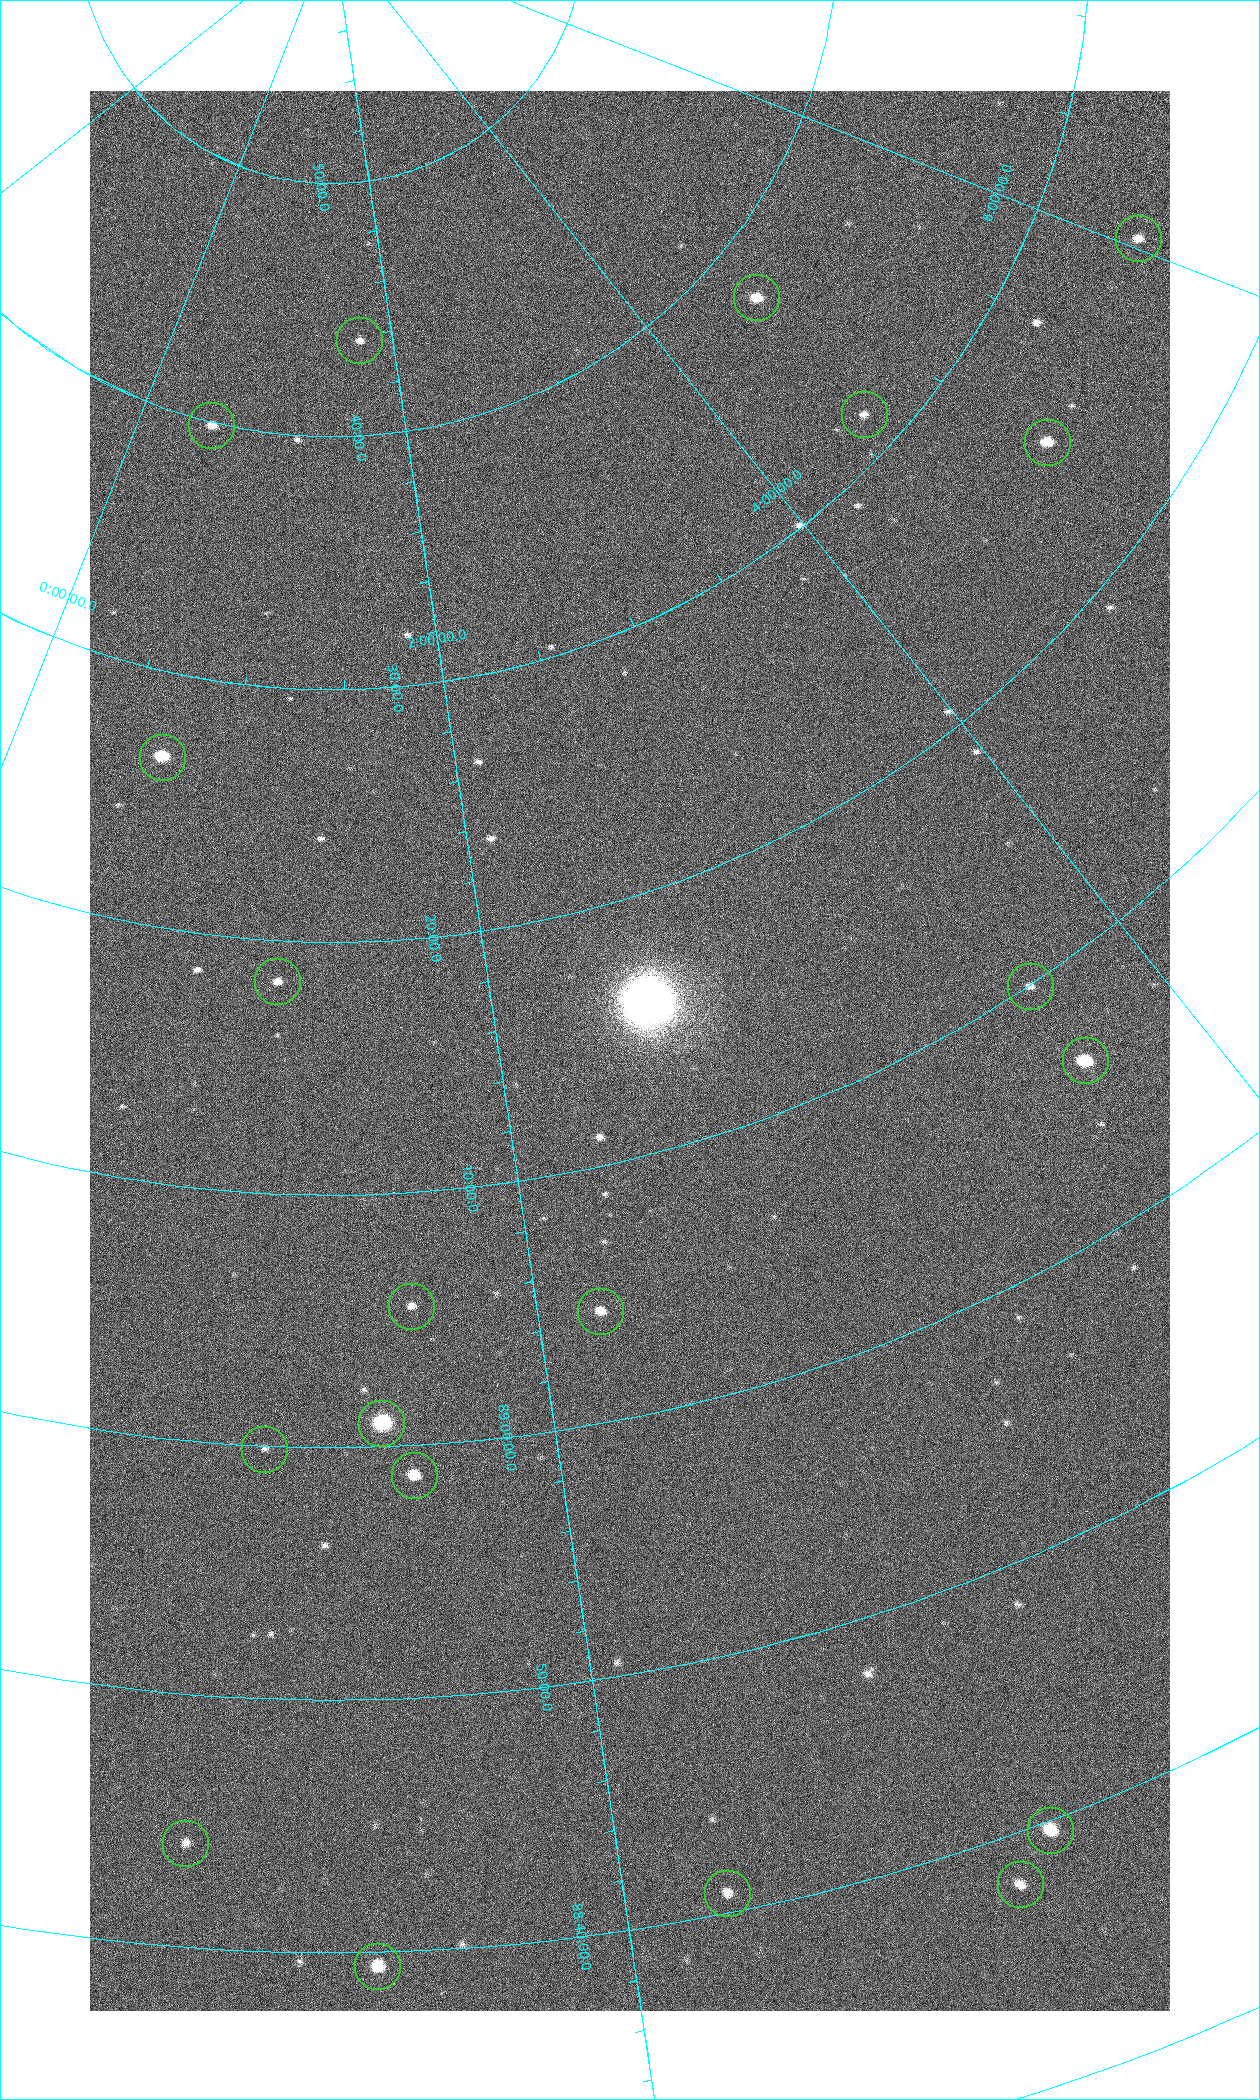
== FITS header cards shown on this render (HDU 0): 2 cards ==
NAXIS1  =                 1080 / length of data axis 1
NAXIS2  =                 1920 / length of data axis 2

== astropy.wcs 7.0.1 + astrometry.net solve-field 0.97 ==
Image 1080 x 1920 px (HDU 0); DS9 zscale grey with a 90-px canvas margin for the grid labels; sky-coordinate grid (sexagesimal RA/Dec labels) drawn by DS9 from the SOLVED WCS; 20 Tycho-2 reference stars matched to detected sources circled (green)
Header WCS: none
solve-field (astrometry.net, Tycho-2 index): SOLVED blind (the file carries no WCS)
Solved WCS: RA---TAN-SIP/DEC--TAN-SIP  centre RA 02:25:44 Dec +89:14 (36.43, +89.24 deg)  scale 2.37 arcsec/px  FOV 42.7' x 76.0'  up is +15 deg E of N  parity flipped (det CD > 0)
(file carries no celestial WCS; the grid is the blind solution)
Tycho-2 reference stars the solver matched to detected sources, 20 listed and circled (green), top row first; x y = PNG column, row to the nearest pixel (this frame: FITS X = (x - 90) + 1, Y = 1920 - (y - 91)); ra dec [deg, ICRS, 3 dp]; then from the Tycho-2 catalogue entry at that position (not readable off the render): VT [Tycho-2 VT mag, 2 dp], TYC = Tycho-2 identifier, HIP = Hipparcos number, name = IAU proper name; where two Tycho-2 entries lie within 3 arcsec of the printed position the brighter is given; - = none
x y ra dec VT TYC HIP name
1138 238 90.669 +89.431 10.31 4630-104-1 - -
756 297 70.692 +89.630 9.34 4629-37-1 - -
359 340 25.399 +89.729 11.04 4627-64-1 - -
864 414 69.250 +89.526 11.02 4629-45-1 - -
211 425 7.906 +89.665 10.51 4627-6-1 - -
1047 442 75.971 +89.421 9.41 4629-33-1 - -
162 757 9.931 +89.444 8.22 4627-49-1 3128 -
277 981 18.559 +89.307 10.52 4627-75-1 - -
1030 986 55.017 +89.166 11.19 4628-70-1 - -
1085 1060 55.225 +89.105 8.15 4628-68-1 17195 -
411 1306 24.867 +89.092 10.76 4627-125-1 - -
600 1311 32.549 +89.073 9.84 4628-149-1 - -
381 1423 23.461 +89.016 6.47 4627-259-1 7283 -
264 1449 19.000 +88.998 11.53 4627-46-1 - -
414 1475 24.587 +88.980 9.00 4627-86-1 - -
1050 1830 42.246 +88.661 8.90 4628-20-1 - -
185 1843 17.187 +88.735 11.22 4627-80-1 - -
1020 1884 40.943 +88.634 10.89 4628-71-1 - -
727 1893 32.945 +88.680 10.72 4628-99-1 - -
377 1966 22.838 +88.657 9.18 4627-37-1 - -